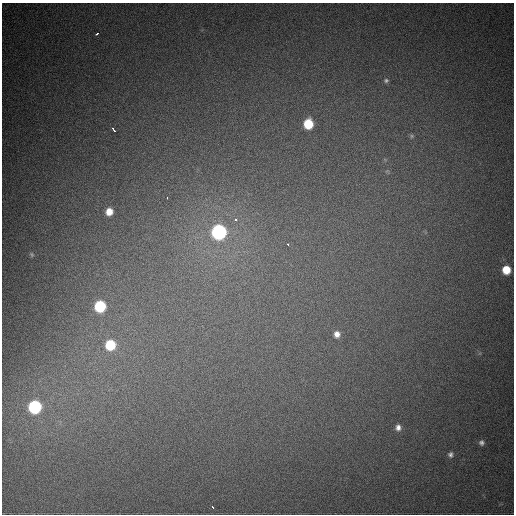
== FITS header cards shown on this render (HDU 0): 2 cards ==
NAXIS1  =                  512
NAXIS2  =                  512

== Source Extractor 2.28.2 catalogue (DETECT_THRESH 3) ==
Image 512 x 512 px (HDU 0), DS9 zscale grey, 1 PNG px = 1 image px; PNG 516 x 516 px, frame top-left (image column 1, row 512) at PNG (2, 3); no overlay
Background 833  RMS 23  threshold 68.2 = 3 sigma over >= 5 px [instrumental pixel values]
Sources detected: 21; all 21 listed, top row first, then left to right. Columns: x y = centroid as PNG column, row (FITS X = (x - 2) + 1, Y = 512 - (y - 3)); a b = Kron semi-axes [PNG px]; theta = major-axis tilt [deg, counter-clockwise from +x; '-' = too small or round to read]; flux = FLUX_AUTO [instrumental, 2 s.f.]
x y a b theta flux
97 34 4 3 - 6800
386 80 6 5 - 3200
308 124 8 7 - 58000
113 129 5 3 - 9200
411 136 7 5 -22 2900
387 171 7 4 33 2700
167 198 3 2 - 5900
109 212 8 7 - 19000
235 219 4 4 - 5100
219 232 8 8 - 410000
288 244 4 3 - 2400
32 254 7 6 - 2800
506 270 7 7 - 34000
100 306 8 7 - 110000
337 334 8 7 - 9800
110 345 8 7 - 68000
35 407 8 8 - 230000
398 427 8 7 - 7500
481 443 7 7 - 5000
450 454 7 6 - 4500
213 507 4 3 - 5600